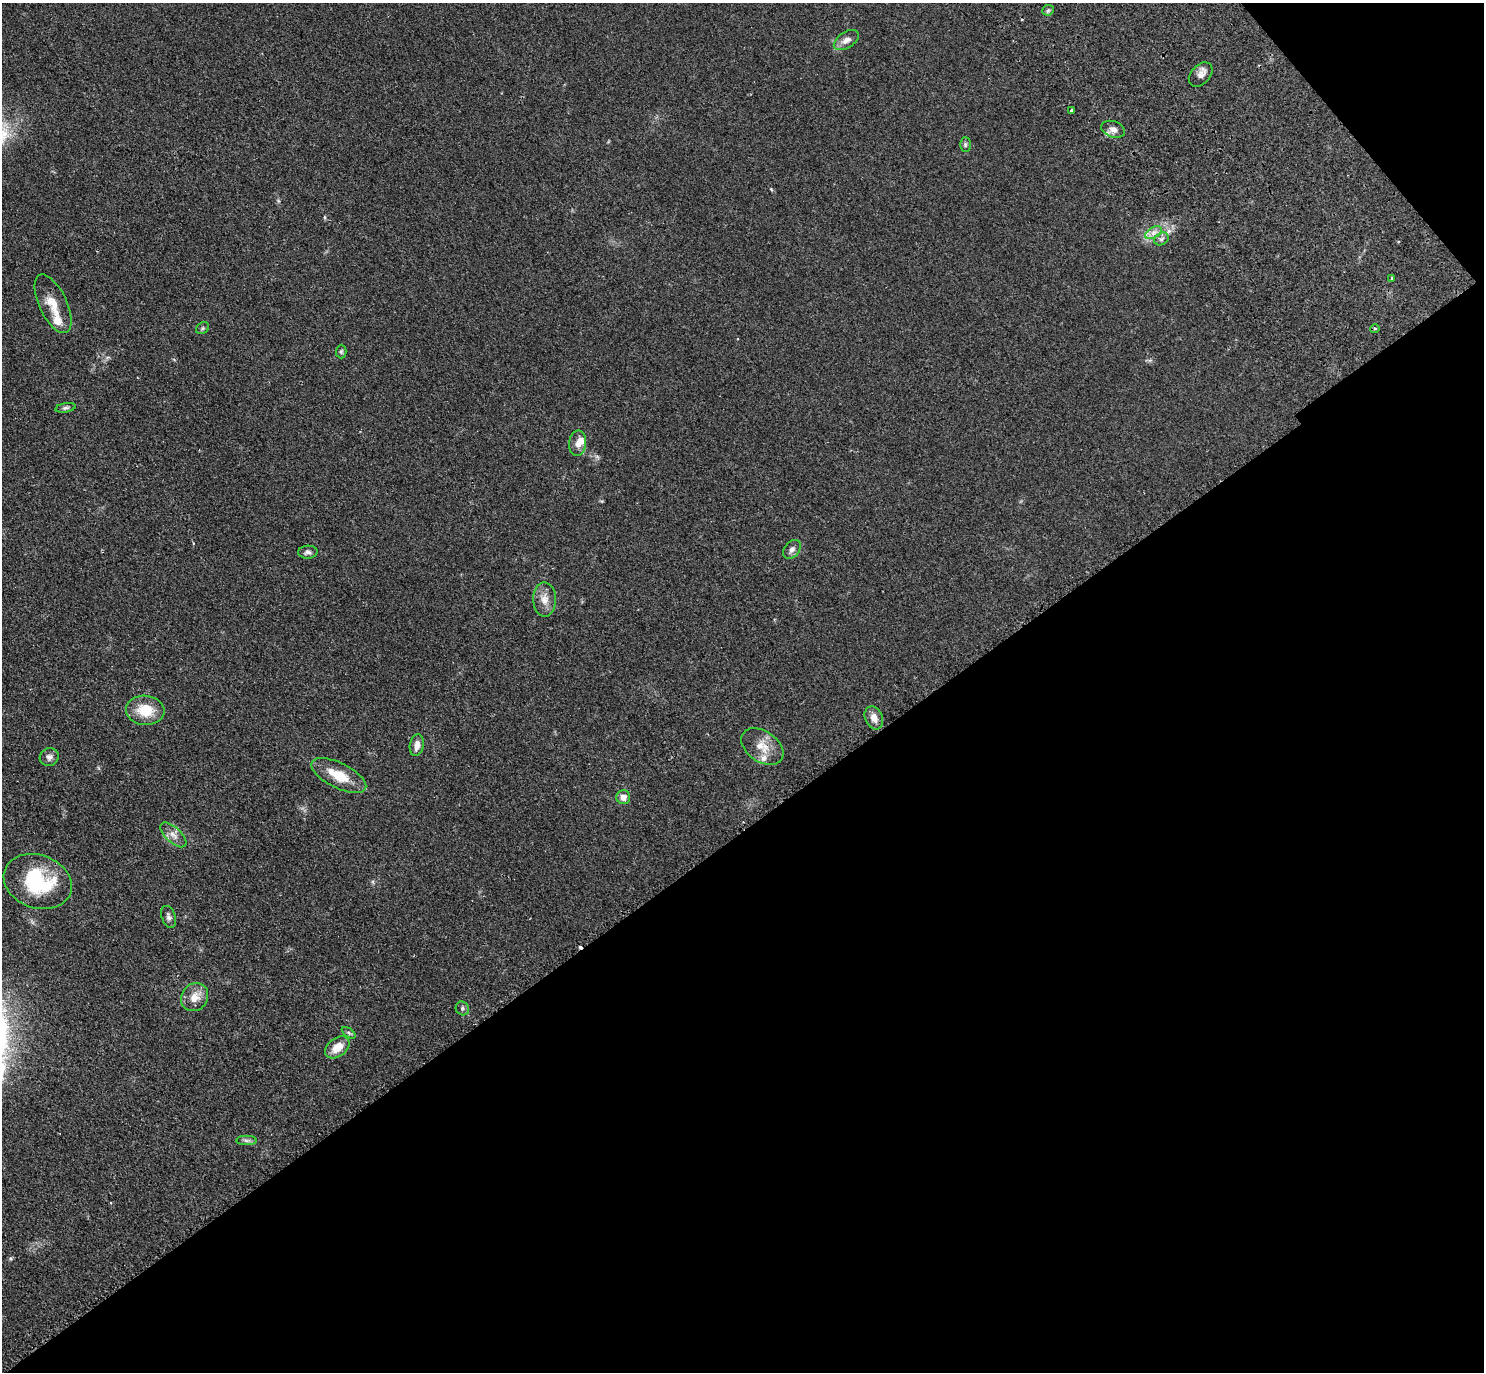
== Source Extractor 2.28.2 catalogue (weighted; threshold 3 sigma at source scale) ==
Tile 12 of 4 x 4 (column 4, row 3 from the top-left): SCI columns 4636-6117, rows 1833-3202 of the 6266 x 6263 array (HDU 1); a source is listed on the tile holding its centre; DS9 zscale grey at full resolution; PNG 1486 x 1374 px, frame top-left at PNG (2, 3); each listed source drawn as its Kron ellipse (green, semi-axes under 4 px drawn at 4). Shown black and unused: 41% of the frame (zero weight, under 2 of 3 exposures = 11% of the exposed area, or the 3 px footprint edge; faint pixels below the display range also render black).
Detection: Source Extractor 2.28.2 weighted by HDU 2 'WHT'; one run over the whole footprint, this tile lists its part. Background 0.094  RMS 0.0087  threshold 0.0392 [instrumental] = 3 sigma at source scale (4.5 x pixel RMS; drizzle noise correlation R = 1.50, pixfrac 1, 0.05/0.05 arcsec/px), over >= 5 px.
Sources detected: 37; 1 cosmic-ray / hot-pixel residue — neither listed nor drawn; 3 inside a brighter listed object's ellipse — not listed separately; the other 33 listed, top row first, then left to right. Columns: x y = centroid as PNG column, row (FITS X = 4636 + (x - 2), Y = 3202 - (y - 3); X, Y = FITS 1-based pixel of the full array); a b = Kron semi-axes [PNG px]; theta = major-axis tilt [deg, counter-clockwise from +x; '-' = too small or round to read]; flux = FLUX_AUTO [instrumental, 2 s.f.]
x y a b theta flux
1048 10 6 5 - 1.5
846 40 14 8 33 5.9
1201 75 14 9 46 5.3
1071 111 3 3 - 4.3
1113 129 12 8 -18 4.8
965 144 7 5 89 1.5
1153 233 9 5 31 4
1161 239 7 6 - 2.6
1392 278 4 3 - 1.4
53 304 32 14 -65 15
203 328 7 5 36 1.5
1375 329 5 3 - 1.2
341 352 7 5 89 1.4
65 408 10 4 10 2
578 443 12 8 83 5.9
792 549 11 7 51 3.6
308 552 10 6 3 2.6
545 599 17 11 -89 8.8
145 710 19 14 -5 21
874 718 12 8 -66 6.5
417 745 11 7 80 6
762 746 23 15 -34 14
49 757 10 8 27 3.6
339 775 30 12 -26 20
623 797 7 7 - 5.1
173 835 16 7 -43 5.5
38 882 35 26 -21 63
169 917 11 7 -70 3
195 997 14 13 - 10
462 1008 7 6 - 2.2
349 1033 8 4 -36 1.7
337 1047 14 9 37 12
246 1140 10 5 -1 2.4